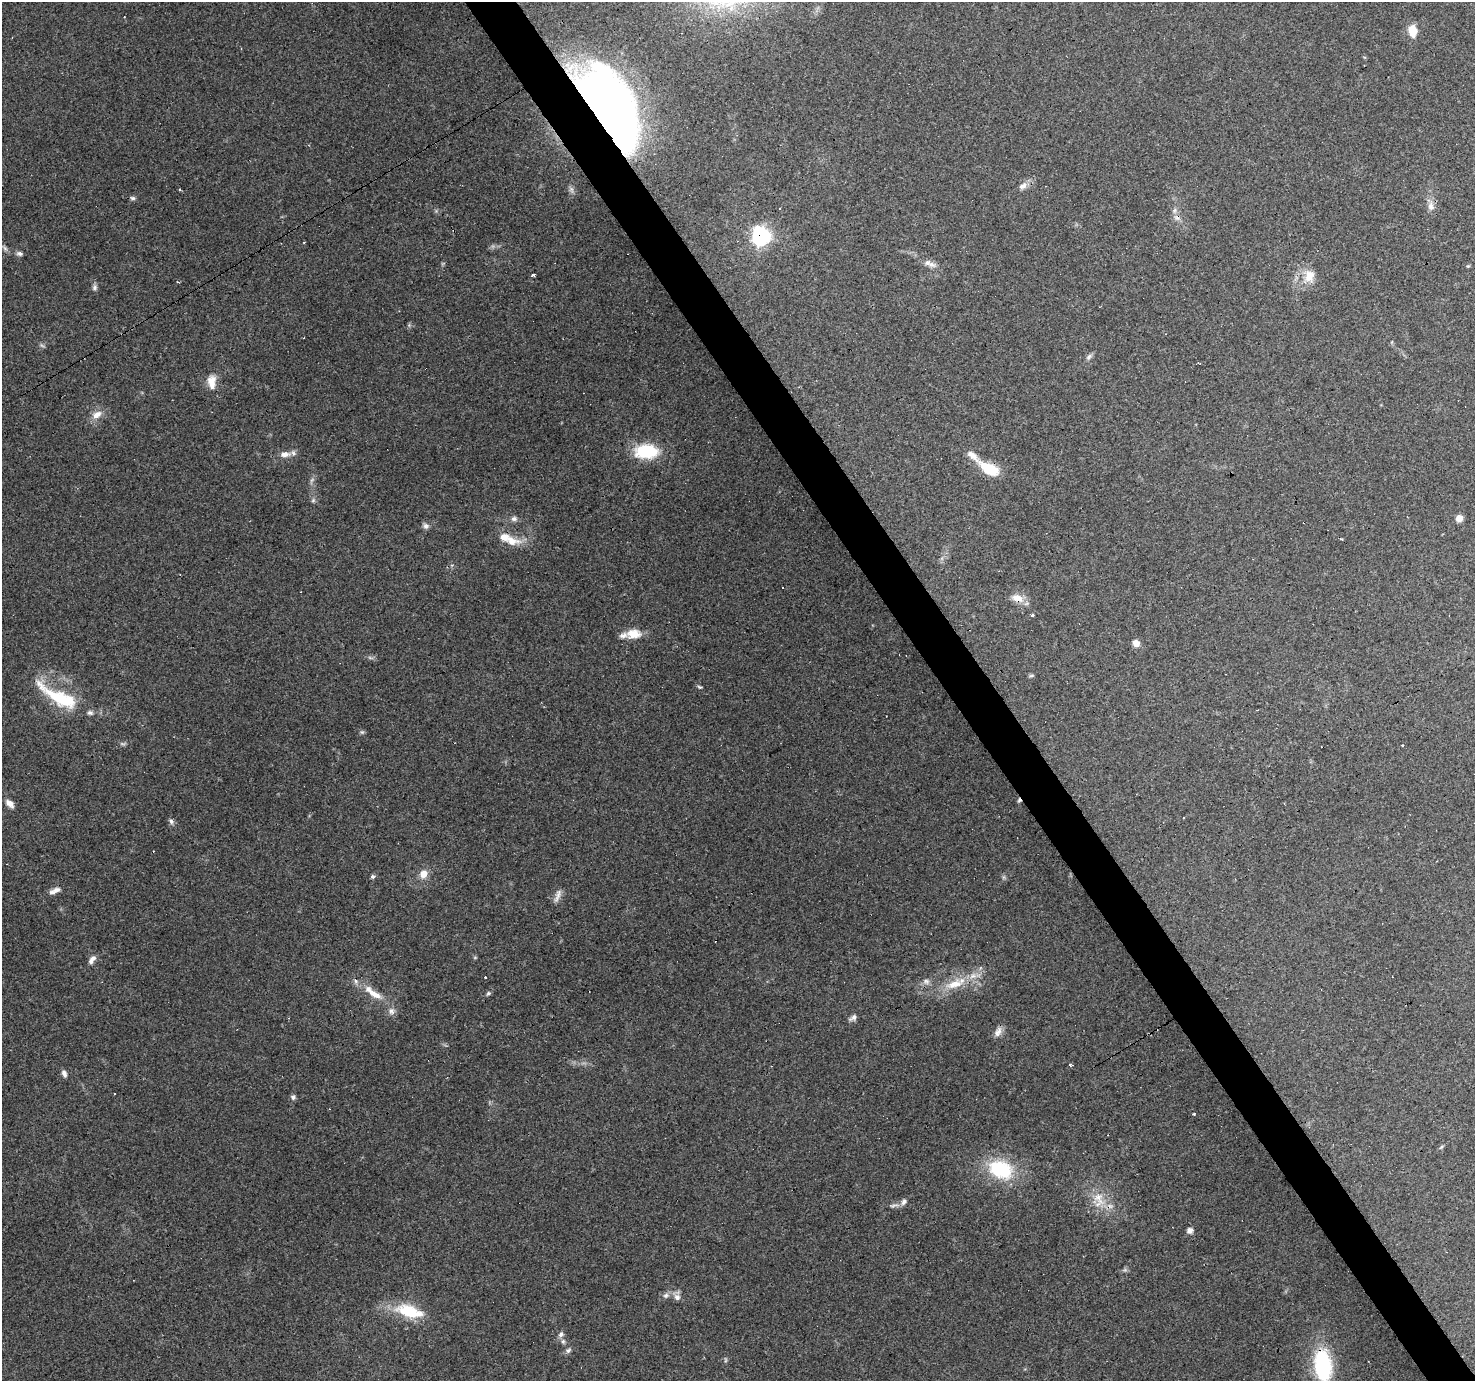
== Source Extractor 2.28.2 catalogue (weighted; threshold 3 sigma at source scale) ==
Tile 6 of 4 x 4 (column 2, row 2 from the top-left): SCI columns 1474-2946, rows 2934-4312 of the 5891 x 5804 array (HDU 1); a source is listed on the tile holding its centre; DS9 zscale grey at full resolution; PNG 1477 x 1383 px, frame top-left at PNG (2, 2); no overlay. Shown black and unused: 4% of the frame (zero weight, under 3 of 4 exposures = <1% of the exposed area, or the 3 px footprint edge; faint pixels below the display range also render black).
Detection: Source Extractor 2.28.2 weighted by HDU 2 'WHT'; one run over the whole footprint, this tile lists its part. Background 0.219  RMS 0.0078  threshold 0.0352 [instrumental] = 3 sigma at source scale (4.5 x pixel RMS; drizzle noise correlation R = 1.50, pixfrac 1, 0.0396/0.0396 arcsec/px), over >= 5 px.
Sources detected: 81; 1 too faint to see at this stretch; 6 cosmic-ray / hot-pixel residue — not listed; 6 inside a brighter listed object's ellipse — not listed separately; the other 68 listed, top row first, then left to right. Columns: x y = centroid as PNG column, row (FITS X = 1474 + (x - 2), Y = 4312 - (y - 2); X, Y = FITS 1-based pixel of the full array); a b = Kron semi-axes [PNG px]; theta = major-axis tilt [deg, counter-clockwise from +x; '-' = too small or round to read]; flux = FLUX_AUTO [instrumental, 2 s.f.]
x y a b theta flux
1413 31 13 9 -82 11
608 109 60 34 -61 1000
1023 185 15 6 32 4.5
133 198 7 5 -3 1.6
1431 206 12 9 -79 5
757 227 3 3 - 20
761 236 7 7 - 320
5 248 8 6 -45 2.1
20 254 8 5 -3 2.2
931 264 14 7 -15 4.5
533 275 4 3 - 4.4
1309 276 17 12 63 11
94 287 9 6 71 2.3
1089 357 10 6 46 2.3
212 382 20 11 89 9.4
97 415 14 10 26 7.2
646 451 21 13 0 42
285 454 14 7 6 6.2
972 455 20 8 -41 7
989 469 22 10 -29 27
313 500 6 5 - 1.5
1459 518 7 6 - 6.1
514 519 8 6 13 2.6
426 526 8 8 - 2.7
512 541 23 12 -13 13
783 588 3 2 - 0.58
1017 598 16 9 -12 8.4
1033 615 3 3 - 2.4
634 634 20 12 3 12
1136 643 7 7 - 5.9
1031 676 7 4 1 1.2
699 687 6 4 -5 1.1
60 698 56 15 -29 49
362 732 6 5 - 1.3
1402 746 3 2 - 1.3
10 803 12 7 -43 4.6
171 821 7 6 - 2.2
423 874 10 9 - 7.4
373 876 5 5 - 1.8
57 890 10 7 21 3.2
558 896 21 6 70 4.3
475 957 6 3 19 0.82
92 959 12 6 53 3.9
485 977 3 3 - 1.8
926 981 9 8 - 3.1
954 984 27 11 17 18
373 993 33 10 -36 15
488 993 7 5 39 1.4
853 1017 14 4 35 2.5
998 1032 14 8 60 4.6
1070 1064 4 3 - 1.3
64 1074 9 5 -69 2.8
114 1093 2 2 - 0.57
293 1097 7 6 - 2
1194 1114 3 3 - 1.3
1441 1147 7 4 45 1.1
1001 1169 34 23 -21 47
1099 1200 26 16 -83 18
904 1202 9 7 57 3
1190 1231 5 5 - 4.4
666 1295 9 7 25 2.9
677 1297 9 8 - 3.8
409 1311 33 14 -15 34
561 1334 8 6 51 2.6
563 1341 7 5 -75 1.9
568 1350 8 6 30 2.2
725 1360 6 4 89 1.1
1323 1365 36 19 -85 71
Overlapping masked pixels (flux is a lower limit): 7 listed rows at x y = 608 109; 761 236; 989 469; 1017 598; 60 698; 1099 1200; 1323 1365
Isophote crosses this tile's border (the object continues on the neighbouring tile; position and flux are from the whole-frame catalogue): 1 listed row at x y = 1323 1365